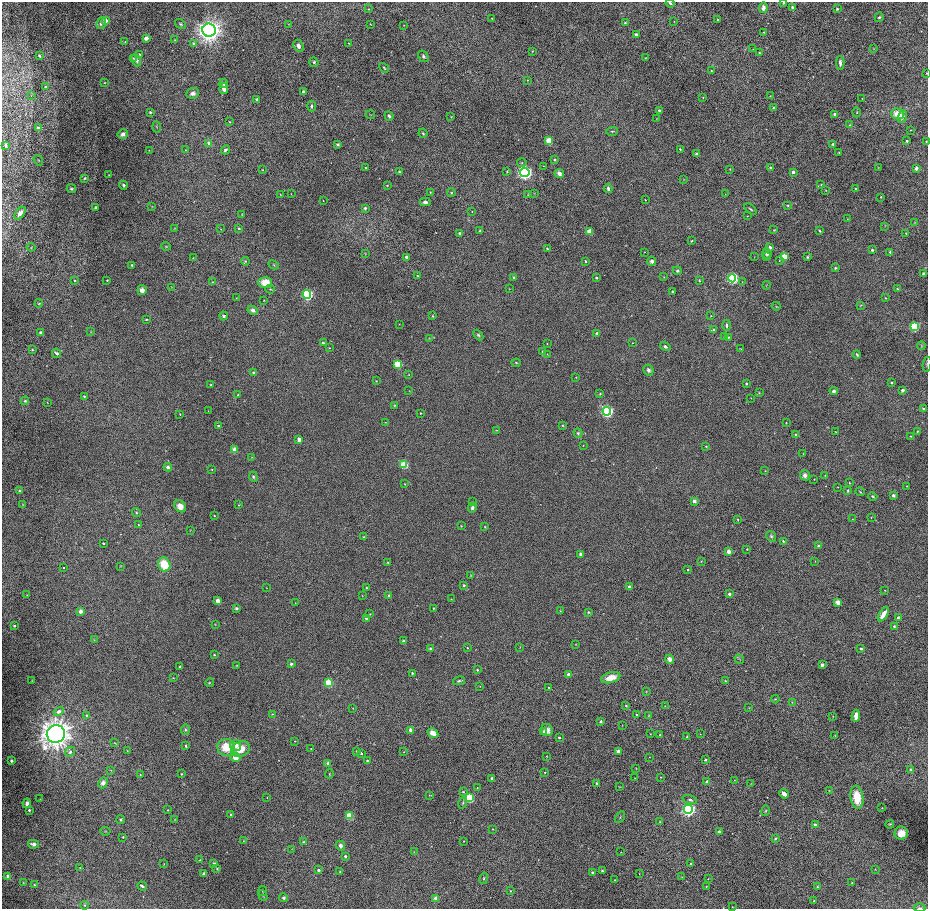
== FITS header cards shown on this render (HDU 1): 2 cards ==
NAXIS1  =                 1852 / length of original image axis
NAXIS2  =                 1813 / length of original image axis

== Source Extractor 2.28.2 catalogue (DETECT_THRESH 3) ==
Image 1852 x 1813 px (HDU 1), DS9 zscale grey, zoomed out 1/2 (1 PNG px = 2 x 2 image px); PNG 930 x 911 px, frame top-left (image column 1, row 1813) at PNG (2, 2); each listed source drawn as its Kron ellipse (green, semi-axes under 4 px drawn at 4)
Background 0.207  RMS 45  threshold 136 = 3 sigma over >= 5 px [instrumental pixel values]
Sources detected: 537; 10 cannot appear on this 1/2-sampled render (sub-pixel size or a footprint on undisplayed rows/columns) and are neither listed nor drawn; of the other 527, the 500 brightest by FLUX_AUTO listed and drawn (27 fainter detections omitted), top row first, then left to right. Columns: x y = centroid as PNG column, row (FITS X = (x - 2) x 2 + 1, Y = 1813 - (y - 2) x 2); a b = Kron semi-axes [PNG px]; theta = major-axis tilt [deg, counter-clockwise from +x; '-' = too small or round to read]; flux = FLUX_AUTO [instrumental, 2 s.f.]
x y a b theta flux
784 2 2 2 - 1.2e+04
670 3 4 3 - 1.5e+04
793 7 3 3 - 1.5e+04
763 8 5 4 - 5.3e+04
368 9 3 3 - 6.6e+03
837 9 3 3 - 1.5e+04
879 17 5 4 - 1.5e+04
492 18 3 2 - 4.3e+03
718 20 3 2 - 7.7e+03
106 21 3 3 - 9.1e+04
674 21 3 2 - 3.5e+03
101 23 6 4 73 3.9e+04
625 23 3 3 - 1.0e+04
181 24 6 4 -36 1.4e+04
289 24 3 2 - 3.9e+03
370 24 3 2 - 4.4e+03
404 25 3 2 - 4.0e+03
209 30 6 6 - 9.1e+06
764 32 2 2 - 5.4e+03
636 35 4 3 - 2.1e+04
146 38 4 3 - 3.4e+04
174 40 3 2 - 4.2e+03
125 42 3 3 - 6.4e+03
193 43 4 4 - 1.3e+04
349 43 2 2 - 4.9e+03
298 46 6 4 -65 4.6e+04
874 48 3 3 - 4.9e+03
753 49 3 2 - 4.2e+03
532 51 3 2 - 5.3e+03
759 53 3 3 - 9.6e+03
140 54 3 2 - 7.4e+03
39 56 3 2 - 1.3e+04
423 56 6 4 -56 2.1e+04
133 58 3 3 - 8.0e+03
646 58 3 2 - 4.2e+03
136 60 6 4 -66 3.1e+04
314 62 5 4 - 1.7e+04
840 63 7 3 -88 3.4e+04
384 68 5 3 - 1.1e+04
711 70 3 2 - 6.7e+03
927 73 3 2 - 5.2e+03
527 80 3 2 - 5.5e+03
104 82 3 3 - 5.3e+03
224 83 4 4 - 2.8e+04
45 87 2 2 - 1.1e+04
224 89 5 4 - 6.3e+04
303 91 4 3 - 9.8e+03
193 93 6 5 - 3.4e+04
31 95 3 2 - 5.0e+03
770 96 3 2 - 5.1e+03
703 97 2 2 - 6.1e+03
862 98 2 2 - 3.7e+03
257 99 2 2 - 4.1e+04
312 106 5 3 - 1.8e+04
774 107 3 3 - 8.6e+03
659 110 3 2 - 1.9e+04
150 112 3 3 - 1.3e+04
857 112 5 3 - 7.1e+03
834 114 2 2 - 3.2e+04
898 114 6 5 - 1.3e+05
370 115 4 2 - 5.2e+03
389 116 5 3 - 2.4e+04
451 117 3 2 - 4.6e+03
902 117 7 4 71 3.3e+04
656 119 2 2 - 3.2e+03
229 122 3 3 - 6.3e+03
850 125 2 2 - 6.8e+03
157 127 5 2 - 6.4e+03
38 128 3 2 - 4.6e+04
911 130 2 2 - 4.4e+03
612 131 6 2 3 8.8e+03
423 133 5 3 - 1.2e+04
123 134 5 4 - 3.7e+04
549 141 4 3 - 2.5e+05
907 141 2 2 - 1.9e+04
926 141 2 2 - 5.4e+03
209 143 3 3 - 5.8e+04
338 144 2 2 - 3.5e+04
833 144 4 3 - 1.7e+04
6 145 4 3 - 2.3e+04
680 149 2 2 - 1.0e+04
149 150 2 2 - 3.4e+03
185 150 3 2 - 4.0e+03
225 150 4 3 - 2.1e+04
839 152 2 2 - 5.6e+03
696 154 4 3 - 1.6e+04
38 160 5 2 - 4.8e+03
554 160 2 2 - 1.5e+04
522 163 5 3 - 8.9e+03
543 166 2 1 - 3.1e+03
365 167 3 2 - 5.6e+03
878 167 2 2 - 3.5e+03
770 168 2 2 - 1.8e+04
916 168 3 3 - 3.1e+04
730 169 3 2 - 5.1e+03
262 170 3 2 - 4.7e+03
507 171 3 2 - 7.4e+03
399 172 2 2 - 1.2e+04
525 172 4 4 - 2.8e+06
793 172 2 2 - 3.7e+04
559 173 5 4 - 4.6e+04
109 175 2 2 - 4.1e+03
85 178 4 3 - 1.1e+04
684 179 2 2 - 3.7e+03
123 185 4 3 - 1.5e+04
387 185 3 3 - 6.4e+03
821 185 4 3 - 6.4e+03
608 188 5 3 - 2.5e+04
71 189 5 4 - 1.4e+04
856 189 2 2 - 2.0e+04
826 190 3 2 - 4.7e+03
430 192 3 2 - 7.1e+03
451 193 4 4 - 9.8e+03
534 193 3 2 - 4.8e+03
280 194 3 2 - 4.7e+03
291 194 3 2 - 4.1e+03
725 194 3 2 - 3.5e+03
528 195 3 2 - 5.4e+03
881 197 3 3 - 6.4e+03
645 200 2 2 - 5.7e+03
323 201 2 1 - 3.2e+03
425 202 5 4 - 2.2e+04
788 205 4 3 - 9.8e+03
152 206 3 2 - 4.5e+03
95 208 3 3 - 1.6e+04
365 208 4 4 - 1.6e+04
750 209 7 2 -40 1.3e+04
472 211 2 2 - 4.0e+03
20 213 7 4 54 5.3e+04
242 214 2 2 - 3.9e+03
747 216 2 2 - 3.2e+03
848 219 3 2 - 4.7e+03
914 222 3 3 - 5.1e+03
885 226 3 2 - 4.9e+03
174 228 2 2 - 3.5e+03
239 228 4 3 - 1.2e+04
221 229 2 2 - 3.8e+03
480 230 4 3 - 9.3e+03
774 230 3 2 - 5.8e+03
589 231 3 3 - 1.5e+05
819 231 3 2 - 9.2e+03
459 233 2 2 - 1.6e+04
906 233 3 2 - 6.3e+03
691 241 3 2 - 8.9e+03
166 246 4 3 - 8.2e+03
31 247 4 3 - 7.2e+03
770 247 4 3 - 1.9e+04
547 248 4 3 - 9.0e+03
872 250 3 3 - 1.5e+04
644 252 2 2 - 3.4e+03
890 252 4 3 - 1.1e+04
365 253 3 3 - 6.0e+03
767 254 5 5 - 2.7e+04
784 256 3 3 - 1.6e+05
406 257 2 2 - 3.6e+04
754 257 3 2 - 2.9e+03
767 257 3 2 - 4.5e+03
807 257 3 3 - 1.1e+04
193 258 2 2 - 3.7e+03
779 260 4 3 - 6.8e+03
245 261 4 4 - 1.1e+04
585 261 2 2 - 1.2e+04
652 261 4 4 - 3.5e+04
132 265 3 2 - 9.9e+03
274 265 5 3 - 1.0e+04
835 268 3 3 - 1.2e+04
677 271 4 4 - 1.6e+04
923 273 3 3 - 1.3e+04
418 276 3 2 - 5.9e+03
664 277 3 2 - 3.7e+03
513 278 3 3 - 8.9e+03
596 278 2 2 - 2.1e+04
732 278 4 4 - 1.2e+06
74 280 3 3 - 6.9e+03
107 280 2 2 - 5.9e+03
699 281 3 2 - 6.4e+03
213 282 3 2 - 5.4e+03
265 282 7 5 0 1.5e+05
742 282 2 2 - 3.5e+03
766 285 4 2 - 5.0e+03
172 287 3 2 - 3.6e+03
270 289 5 2 - 6.7e+03
509 289 3 2 - 3.7e+03
897 289 3 3 - 1.2e+04
142 290 5 4 - 5.1e+04
673 291 2 2 - 1.6e+04
307 294 4 4 - 1.2e+06
236 298 3 2 - 3.2e+03
886 298 4 2 - 5.2e+03
264 300 2 2 - 4.6e+03
39 303 4 3 - 7.9e+03
861 305 4 3 - 5.6e+03
776 306 4 3 - 7.4e+03
253 310 5 4 - 3.7e+04
224 316 4 4 - 1.6e+04
433 316 3 3 - 7.8e+03
711 316 3 3 - 6.0e+03
146 319 3 2 - 8.1e+03
399 324 2 2 - 3.4e+03
727 325 6 3 89 2.0e+04
914 326 4 4 - 7.7e+05
714 330 3 3 - 2.4e+04
91 332 4 2 - 5.5e+03
41 333 4 3 - 3.1e+04
597 333 3 3 - 2.0e+04
478 335 6 4 -47 1.6e+04
724 337 4 3 - 5.4e+03
728 337 3 3 - 9.3e+03
429 338 3 3 - 5.5e+03
323 343 2 2 - 1.9e+04
547 343 2 2 - 4.8e+03
633 343 3 2 - 3.9e+03
665 346 5 3 - 2.0e+04
922 346 4 3 - 9.3e+03
329 348 2 2 - 4.7e+03
741 349 3 2 - 5.1e+03
32 350 4 3 - 8.2e+03
542 352 4 4 - 9.6e+03
56 353 5 3 - 2.1e+04
547 354 3 2 - 4.3e+03
857 355 4 3 - 1.2e+04
516 363 4 3 - 9.1e+03
398 364 4 3 - 4.1e+05
927 364 7 3 79 1.2e+04
648 370 6 5 - 2.6e+04
253 373 4 3 - 1.4e+04
409 375 2 2 - 3.6e+03
576 377 2 2 - 4.5e+03
376 381 3 3 - 5.3e+03
891 383 2 2 - 1.3e+04
746 384 2 2 - 1.9e+04
211 385 3 2 - 7.3e+03
902 390 3 3 - 2.5e+04
409 391 3 2 - 3.7e+03
834 391 4 3 - 2.4e+04
759 393 3 3 - 6.6e+03
600 394 3 3 - 6.7e+03
238 395 3 2 - 8.0e+03
84 396 3 2 - 8.4e+03
751 398 2 1 - 3.1e+03
25 401 4 4 - 1.4e+04
47 402 2 2 - 4.0e+03
395 405 4 3 - 8.2e+03
924 409 4 2 - 2.2e+04
208 411 2 2 - 2.9e+03
607 411 4 4 - 1.6e+06
421 413 2 2 - 6.7e+03
180 414 3 2 - 5.5e+03
385 422 3 2 - 4.1e+03
786 423 2 2 - 7.3e+03
563 425 4 3 - 7.5e+03
218 426 2 2 - 1.2e+04
496 430 3 2 - 4.4e+03
917 431 3 2 - 8.0e+03
835 432 2 1 - 3.5e+03
578 433 5 4 - 1.5e+04
796 435 2 2 - 4.8e+04
911 436 3 3 - 6.6e+03
299 439 3 3 - 9.7e+04
583 445 2 2 - 3.6e+03
706 446 3 2 - 6.6e+03
234 450 3 3 - 1.3e+05
803 454 2 2 - 3.7e+03
252 457 3 2 - 3.5e+03
404 464 3 3 - 3.9e+05
168 467 4 4 - 2.5e+04
212 469 3 2 - 4.6e+03
765 471 3 2 - 4.6e+03
805 475 5 5 - 4.4e+04
825 475 3 3 - 5.8e+03
253 477 5 4 - 1.5e+04
814 479 2 1 - 4.4e+03
849 483 3 2 - 5.7e+03
405 484 3 2 - 5.6e+03
907 486 2 2 - 3.7e+03
838 487 2 2 - 3.3e+03
19 491 4 3 - 1.2e+04
848 491 4 2 - 8.9e+03
860 492 5 2 - 7.1e+03
893 495 4 4 - 1.9e+04
873 496 5 3 - 1.0e+04
694 501 3 3 - 3.6e+04
472 502 3 3 - 5.8e+03
23 504 4 3 - 6.6e+03
239 505 3 2 - 5.2e+03
180 506 6 5 - 7.8e+04
472 508 5 4 - 2.7e+04
136 512 5 3 - 1.1e+04
214 516 3 2 - 6.6e+03
871 517 3 2 - 3.5e+03
738 519 4 3 - 7.4e+03
852 519 3 2 - 3.8e+03
138 525 2 2 - 6.3e+03
461 526 2 2 - 6.9e+03
485 527 3 2 - 6.3e+03
190 530 2 2 - 3.7e+03
771 536 5 4 - 1.7e+04
364 537 4 3 - 1.2e+04
783 541 3 3 - 1.1e+04
103 543 2 2 - 1.3e+04
819 546 4 3 - 1.1e+04
747 549 2 2 - 8.2e+03
729 552 3 2 - 9.8e+04
581 554 3 3 - 2.7e+04
701 561 3 3 - 8.5e+03
815 561 2 2 - 3.1e+03
388 562 3 3 - 7.9e+03
164 564 7 6 - 2.3e+05
121 566 3 2 - 4.6e+03
64 568 2 2 - 8.4e+03
688 570 2 2 - 9.5e+03
471 575 3 2 - 4.4e+03
464 585 4 3 - 1.2e+04
629 587 3 2 - 3.5e+04
266 588 2 2 - 2.9e+03
366 588 2 2 - 1.0e+04
885 590 3 2 - 4.2e+03
729 594 3 2 - 2.9e+04
27 595 2 1 - 3.9e+03
362 595 3 2 - 3.8e+03
389 595 3 3 - 1.0e+04
451 599 3 2 - 4.9e+03
218 601 3 3 - 1.2e+05
838 602 3 3 - 1.7e+05
295 603 2 2 - 3.8e+03
236 608 3 2 - 1.8e+04
434 608 2 2 - 7.8e+03
81 611 3 2 - 8.1e+04
560 611 4 3 - 6.4e+03
588 612 4 3 - 8.5e+03
370 614 4 3 - 7.0e+03
883 614 8 3 57 1.1e+05
366 618 3 3 - 2.0e+04
898 618 4 3 - 2.6e+04
215 624 3 2 - 4.2e+03
14 626 2 2 - 1.8e+04
894 626 4 3 - 1.4e+04
94 640 4 3 - 5.8e+03
403 641 4 3 - 1.5e+04
576 644 3 2 - 3.9e+03
520 647 3 2 - 4.4e+03
467 648 2 2 - 7.2e+03
430 649 4 3 - 1.2e+04
861 649 2 2 - 2.4e+04
214 655 2 2 - 1.0e+04
670 659 4 4 - 4.7e+04
739 659 5 2 - 6.4e+03
291 664 3 3 - 2.6e+04
236 665 3 3 - 5.1e+03
822 665 3 2 - 2.8e+04
180 667 3 2 - 1.3e+04
477 670 3 3 - 9.5e+03
412 673 3 3 - 9.4e+03
569 675 2 2 - 8.3e+04
173 678 4 2 - 5.5e+03
611 678 10 5 16 1.4e+05
32 681 3 2 - 4.0e+03
459 681 6 3 13 1.5e+04
725 681 3 3 - 5.8e+03
209 683 4 3 - 7.4e+03
329 683 4 3 - 3.4e+05
480 686 2 2 - 4.1e+03
549 688 2 2 - 8.5e+03
646 691 3 2 - 4.4e+03
775 699 4 3 - 6.3e+03
792 702 4 3 - 9.1e+03
626 705 3 3 - 9.0e+03
665 706 2 2 - 2.9e+03
353 708 3 2 - 3.6e+03
749 708 3 2 - 4.3e+03
59 712 5 4 - 3.7e+04
272 714 4 3 - 5.9e+03
637 715 2 2 - 1.3e+04
87 716 3 3 - 2.3e+04
649 716 3 3 - 6.8e+03
833 716 3 2 - 4.6e+03
856 716 6 3 81 6.8e+04
601 721 3 3 - 1.4e+04
622 725 3 2 - 3.0e+03
185 730 5 4 - 1.4e+04
411 730 3 2 - 7.6e+04
547 730 6 6 - 6.4e+04
544 732 3 3 - 1.8e+04
433 733 6 4 -31 8.7e+04
56 734 9 8 - 1.2e+07
650 734 3 2 - 4.9e+03
700 734 2 2 - 3.7e+03
660 735 2 2 - 1.2e+04
835 736 4 2 - 4.5e+03
559 737 2 2 - 1.4e+04
687 737 3 3 - 7.6e+03
295 741 2 2 - 3.0e+03
115 743 4 3 - 6.9e+03
236 745 5 5 - 6.5e+04
186 746 2 2 - 1.3e+04
226 747 9 8 - 2.0e+05
240 749 9 7 29 1.5e+05
311 749 2 2 - 3.7e+03
127 751 3 2 - 3.9e+03
356 751 3 3 - 6.9e+03
618 751 4 3 - 3.7e+04
70 752 5 4 - 2.1e+04
404 752 3 2 - 4.4e+03
361 753 3 2 - 1.0e+04
547 756 3 2 - 4.6e+03
235 757 5 4 - 8.4e+04
650 757 2 2 - 3.4e+03
367 760 3 3 - 8.9e+03
705 760 2 2 - 1.8e+04
12 761 2 2 - 3.5e+04
328 764 3 2 - 8.6e+04
636 768 4 1 - 3.7e+03
111 770 3 3 - 5.6e+03
911 770 4 3 - 1.3e+04
545 772 3 2 - 6.4e+03
140 774 2 2 - 4.4e+03
181 774 2 2 - 6.7e+03
329 774 4 3 - 8.6e+03
661 777 2 2 - 4.7e+03
492 778 3 3 - 1.4e+04
635 778 2 1 - 3.2e+03
734 780 2 2 - 3.8e+03
707 782 3 3 - 2.2e+04
103 783 5 4 - 4.2e+04
597 784 2 2 - 4.4e+04
751 784 3 2 - 4.2e+03
620 787 3 1 - 3.2e+03
477 788 3 2 - 3.9e+03
829 790 2 1 - 3.3e+03
463 792 3 3 - 9.5e+03
784 794 5 3 - 5.7e+04
429 795 3 2 - 5.1e+03
267 797 2 2 - 3.7e+03
857 797 12 6 -81 2.0e+05
469 798 4 3 - 5.1e+05
40 799 3 2 - 3.0e+03
690 800 7 4 -15 2.1e+04
27 803 5 3 - 3.4e+04
463 803 5 3 - 1.1e+04
882 808 2 2 - 4.3e+03
688 809 4 4 - 2.6e+06
29 810 2 2 - 1.8e+04
168 810 2 2 - 6.1e+03
766 811 5 3 - 1.1e+04
231 815 3 2 - 9.2e+03
349 816 3 3 - 2.4e+05
620 817 6 2 59 7.5e+03
175 819 4 3 - 6.2e+03
121 820 4 3 - 1.1e+04
660 822 3 3 - 6.1e+03
890 824 4 2 - 8.6e+03
815 825 2 2 - 4.7e+04
493 829 3 2 - 5.2e+03
105 831 5 2 - 5.9e+03
719 832 4 4 - 2.1e+04
901 833 6 6 - 1.1e+05
123 837 3 3 - 7.2e+03
775 838 4 3 - 9.5e+03
243 841 3 2 - 4.3e+03
464 841 2 2 - 3.8e+03
303 842 4 3 - 1.0e+04
33 844 5 3 - 3.2e+04
340 846 5 4 - 3.0e+04
292 849 3 2 - 3.9e+03
414 852 3 2 - 5.3e+03
621 852 2 2 - 3.2e+03
345 856 2 2 - 2.7e+04
200 860 3 2 - 6.4e+03
214 863 3 3 - 1.6e+04
164 864 2 2 - 3.2e+03
691 864 2 2 - 7.4e+03
80 867 2 2 - 3.5e+03
217 869 3 3 - 7.7e+03
875 869 3 2 - 3.7e+03
318 870 2 2 - 2.0e+04
340 871 3 3 - 6.0e+03
602 871 4 3 - 1.7e+04
592 872 4 3 - 1.6e+04
204 874 2 2 - 7.6e+04
639 874 3 2 - 4.0e+03
8 876 3 3 - 7.9e+04
682 877 3 2 - 3.9e+03
484 878 6 3 77 1.2e+04
708 879 2 2 - 2.9e+03
615 880 2 2 - 4.1e+03
23 882 3 3 - 5.0e+03
852 883 3 3 - 6.6e+03
34 885 3 3 - 1.2e+04
142 886 5 2 - 1.9e+04
706 886 3 3 - 6.6e+03
817 887 4 3 - 8.4e+03
263 891 5 3 - 8.0e+03
510 891 4 3 - 8.1e+03
263 895 6 3 -68 8.0e+03
283 898 4 3 - 1.9e+04
436 899 3 2 - 9.4e+04
814 901 2 2 - 7.7e+03
84 905 4 4 - 1.1e+04
732 907 2 2 - 3.5e+03
919 908 6 2 -2 8.6e+03
At the frame edge (FLAGS 8, measured only in part): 5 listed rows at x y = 784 2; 670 3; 927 73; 927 364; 919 908
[27 fainter detections neither listed nor drawn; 10 sub-pixel or undisplayed-footprint detections neither listed nor drawn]